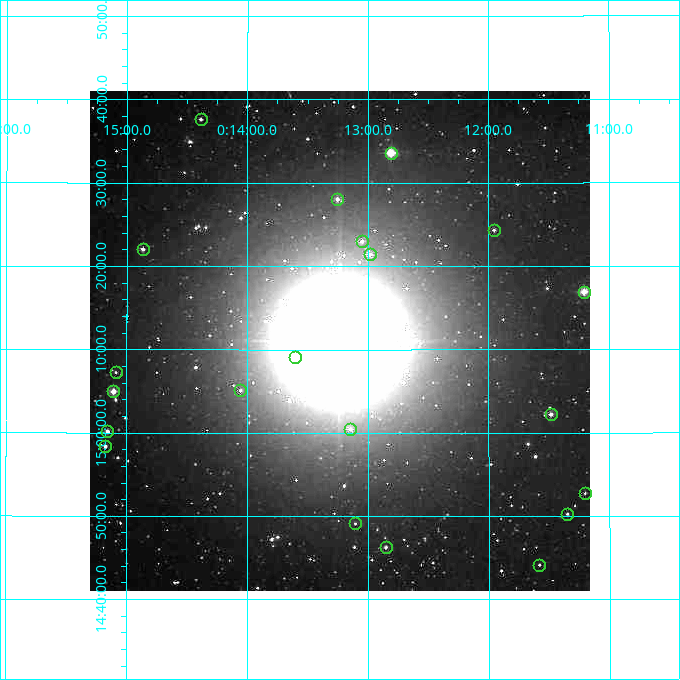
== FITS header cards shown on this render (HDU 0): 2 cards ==
NAXIS1  =                  500
NAXIS2  =                  500

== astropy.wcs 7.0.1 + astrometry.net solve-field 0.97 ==
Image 500 x 500 px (HDU 0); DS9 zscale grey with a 90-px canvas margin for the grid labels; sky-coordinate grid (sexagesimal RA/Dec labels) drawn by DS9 from the SOLVED WCS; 21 Tycho-2 reference stars matched to detected sources circled (green)
Header WCS: none
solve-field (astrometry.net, Tycho-2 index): SOLVED blind (the file carries no WCS)
Solved WCS: RA---TAN-SIP/DEC--TAN-SIP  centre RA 00:13:14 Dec +15:11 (3.31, +15.18 deg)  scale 7.2 arcsec/px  FOV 60.0' x 60.0'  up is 0 deg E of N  parity normal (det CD < 0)
(file carries no celestial WCS; the grid is the blind solution)
Tycho-2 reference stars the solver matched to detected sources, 21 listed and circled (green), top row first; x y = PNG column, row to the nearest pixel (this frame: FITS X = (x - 90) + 1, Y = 500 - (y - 91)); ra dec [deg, ICRS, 3 dp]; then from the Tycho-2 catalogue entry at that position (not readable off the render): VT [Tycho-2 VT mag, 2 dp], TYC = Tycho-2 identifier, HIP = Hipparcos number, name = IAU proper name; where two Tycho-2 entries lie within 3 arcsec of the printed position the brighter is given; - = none
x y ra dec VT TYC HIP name
201 119 3.597 +15.627 11.42 1179-1378-1 - -
391 153 3.202 +15.560 8.73 1179-1336-1 1027 -
337 199 3.313 +15.468 10.47 1179-1645-1 - -
494 230 2.989 +15.406 11.63 1179-1668-1 - -
362 241 3.262 +15.383 10.99 1179-1375-1 - -
143 249 3.717 +15.367 10.99 1179-1294-1 - -
370 254 3.246 +15.357 11.01 1179-1499-1 - -
584 292 2.802 +15.282 9.31 1179-1565-1 - -
295 357 3.400 +15.152 11.57 1179-1551-1 - -
116 372 3.773 +15.121 11.83 1179-1275-1 - -
240 390 3.514 +15.085 11.78 1179-1562-1 - -
113 391 3.777 +15.083 9.46 1179-1666-1 - -
551 414 2.871 +15.037 10.67 1179-1723-1 - -
350 429 3.287 +15.008 11.14 1179-1251-1 - -
107 431 3.789 +15.003 10.60 1179-1487-1 - -
105 446 3.794 +14.973 11.02 601-73-1 - -
585 493 2.801 +14.879 11.78 601-299-1 - -
567 514 2.837 +14.838 11.82 601-121-1 - -
355 523 3.276 +14.819 12.09 601-57-1 - -
386 547 3.213 +14.771 11.39 601-829-1 - -
539 565 2.895 +14.736 11.97 601-381-1 - -